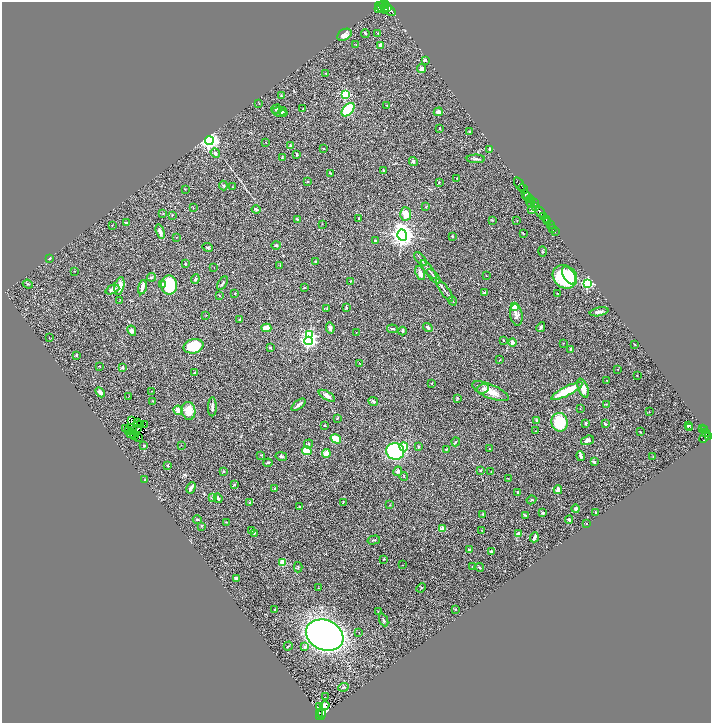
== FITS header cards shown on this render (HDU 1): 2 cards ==
NAXIS1  =                 1418
NAXIS2  =                 1442

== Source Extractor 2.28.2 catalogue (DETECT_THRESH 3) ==
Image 1418 x 1442 px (HDU 1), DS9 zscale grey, zoomed out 1/2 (1 PNG px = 2 x 2 image px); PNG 713 x 725 px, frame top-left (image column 2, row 1442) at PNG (2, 2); each listed source drawn as its Kron ellipse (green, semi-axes under 4 px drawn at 4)
Background 0.731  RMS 0.035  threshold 0.105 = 3 sigma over >= 5 px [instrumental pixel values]
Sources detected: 329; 52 cannot appear on this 1/2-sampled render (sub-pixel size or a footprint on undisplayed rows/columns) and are neither listed nor drawn; the other 277 listed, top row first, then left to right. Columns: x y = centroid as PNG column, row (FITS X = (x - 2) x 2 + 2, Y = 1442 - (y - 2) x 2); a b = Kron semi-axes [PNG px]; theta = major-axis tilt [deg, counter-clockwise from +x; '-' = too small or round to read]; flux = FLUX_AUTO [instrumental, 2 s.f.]
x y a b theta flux
383 4 5 3 - 680
386 5 2 2 - 290
382 8 7 4 -39 810
385 8 2 2 - 250
387 8 2 2 - 320
379 9 4 2 - 140
389 10 7 4 -37 1100
365 33 4 2 - 7.9
378 33 3 2 - 3.6
344 35 7 5 30 46
356 45 2 1 - 1.9
380 45 4 3 - 16
425 60 4 3 - 14
422 68 5 4 - 23
326 73 3 2 - 3
345 94 3 3 - 400
281 96 4 4 - 6.9
259 103 2 2 - 2.6
387 105 2 2 - 4
276 109 5 4 - 13
303 109 2 1 - 2.9
348 110 8 5 48 370
282 111 4 3 - 9
280 112 8 4 -14 31
438 112 5 4 - 28
440 128 2 2 - 2.9
470 131 3 2 - 5.2
209 141 4 4 - 2800
266 142 3 2 - 3
291 146 4 3 - 14
324 148 2 2 - 4.3
489 149 4 2 - 8.3
215 153 5 3 - 13
297 154 4 2 - 5.3
282 158 4 2 - 6.9
476 159 9 3 -1 18
413 161 4 4 - 13
383 170 4 3 - 5.1
330 173 4 3 - 5.7
457 178 2 1 - 4
307 181 3 2 - 4.1
439 182 4 3 - 4.6
519 184 8 3 -56 510
223 186 5 3 - 7.5
233 187 2 2 - 3.3
185 189 2 2 - 3.2
523 189 5 2 - 310
526 194 3 2 - 91
528 197 3 2 - 170
531 199 3 2 - 230
531 203 5 2 - 65
534 203 3 1 - 110
535 206 3 3 - 300
426 207 3 3 - 4
193 208 3 1 - 2.6
256 209 4 3 - 14
532 210 3 3 - 10
540 212 6 3 -59 550
163 214 2 2 - 2.9
406 214 6 5 - 79
172 215 3 2 - 4.4
544 216 2 2 - 140
359 218 3 2 - 7.2
297 219 3 3 - 11
546 219 4 2 - 220
492 220 4 2 - 5
517 220 2 2 - 3.4
548 221 2 2 - 190
126 223 2 2 - 37
322 224 2 1 - 2.4
112 225 3 2 - 3
550 225 3 2 - 68
553 228 3 2 - 64
160 232 7 3 -72 34
555 232 2 1 - 6
523 233 3 2 - 4.1
402 235 5 5 - 5500
452 236 2 2 - 7.1
176 237 2 1 - 2.4
375 240 3 3 - 6.3
276 245 4 3 - 8.4
207 247 5 3 - 8.7
542 251 5 3 - 6.3
49 258 3 2 - 6.3
421 259 8 2 -51 10
315 262 3 2 - 6.9
185 264 2 2 - 4.7
280 265 3 3 - 3.6
214 267 2 1 - 1.9
429 270 11 2 -52 16
74 271 2 1 - 2.3
420 273 7 4 -70 34
486 275 2 2 - 2.3
569 275 10 6 -60 230
434 276 9 3 -46 14
151 277 4 3 - 8.9
565 277 13 11 -38 500
195 279 4 3 - 13
350 281 3 2 - 3.2
222 283 7 2 59 9.2
587 283 3 3 - 650
28 284 5 2 - 4.8
162 285 4 3 - 12
169 285 9 8 - 310
119 286 9 4 78 70
142 287 7 3 76 45
304 288 3 2 - 4
112 290 7 3 22 29
445 290 13 2 -54 21
235 293 3 1 - 3.1
484 293 3 3 - 8.9
557 293 2 2 - 3.5
219 295 3 2 - 3.8
120 300 4 2 - 3.2
452 301 5 2 - 6.3
515 307 3 3 - 190
327 308 3 2 - 3.7
346 308 4 3 - 5.1
599 312 9 4 12 22
206 315 3 2 - 2.3
516 315 11 6 -81 30
240 319 3 2 - 5.9
428 327 5 3 - 14
541 327 5 4 - 15
266 328 5 3 - 78
330 328 5 3 - 19
392 329 5 2 - 9.6
132 331 5 4 - 18
402 331 4 3 - 13
356 332 2 2 - 2.3
309 335 4 3 - 670
49 338 2 1 - 2.1
504 340 3 2 - 3.5
308 341 4 3 - 1300
512 343 4 4 - 20
563 343 2 2 - 2.2
635 344 3 2 - 3.5
193 346 10 7 15 230
270 347 3 3 - 7.8
571 350 3 2 - 12
76 355 2 2 - 7.1
500 360 2 2 - 2.9
360 364 3 2 - 3.5
99 366 2 2 - 2.8
122 367 3 3 - 7.6
618 369 2 1 - 2.8
195 373 3 2 - 7
637 375 2 2 - 2
607 380 2 1 - 2.3
432 383 2 2 - 3.3
583 388 10 5 -69 71
483 389 6 4 20 17
151 391 2 1 - 2.2
490 391 19 7 -23 87
567 391 17 4 26 230
100 392 6 3 -46 30
129 396 3 2 - 2.8
327 396 9 4 -31 38
457 398 3 3 - 4.5
153 401 3 2 - 3.6
373 401 5 3 - 20
606 404 4 2 - 3.4
299 405 8 2 39 19
212 407 9 3 89 20
580 408 2 2 - 4.1
178 410 4 4 - 48
189 411 9 7 -80 100
649 412 2 1 - 4.1
337 418 2 2 - 3.1
131 420 2 1 - 0.72
537 420 4 3 - 13
559 422 9 8 - 290
137 423 2 1 - 1.1
585 423 3 3 - 8.9
145 424 2 1 - 1.9
605 424 3 3 - 10
140 425 2 1 - 3.8
325 425 2 2 - 3.3
688 425 4 3 - 7.7
690 427 2 1 - 6.8
703 428 2 1 - 32
125 429 3 1 - 9.9
138 429 2 1 - 0.067
132 430 2 1 - 2.6
704 430 2 2 - 65
129 431 2 1 - 2.5
535 431 2 2 - 2.6
640 432 3 2 - 4
706 432 2 2 - 160
130 434 2 1 - 0.92
133 434 2 1 - 2.6
135 436 2 1 - 5.1
708 436 2 2 - 170
139 437 2 1 - 9
704 437 7 4 59 390
336 439 5 3 - 160
587 440 7 4 18 24
456 442 4 2 - 6.1
308 444 5 4 - 9.7
181 445 2 1 - 1.9
144 446 3 3 - 6
404 447 4 4 - 110
418 447 4 2 - 8.5
446 449 3 3 - 4.6
489 449 2 2 - 2.4
307 451 5 4 - 130
395 451 9 8 - 720
326 453 4 3 - 53
261 455 3 2 - 4.3
281 456 6 4 -13 12
581 456 5 3 - 28
653 456 3 2 - 2.7
594 462 3 3 - 17
268 463 4 2 - 9.2
168 465 4 3 - 4.9
224 471 3 3 - 5.3
398 471 5 3 - 18
480 471 4 3 - 5.4
491 471 3 2 - 2.2
404 476 4 2 - 3.8
508 478 2 1 - 2
145 480 3 2 - 6.9
234 484 3 3 - 6.4
191 488 6 2 62 28
275 488 3 3 - 5.3
558 490 4 4 - 42
518 492 4 2 - 10
212 497 4 3 - 6.8
218 498 5 3 - 15
531 500 5 3 - 7.1
250 502 2 2 - 13
343 502 2 1 - 2.5
390 505 2 2 - 2.8
299 507 2 2 - 4.7
576 509 4 3 - 15
595 512 4 2 - 4.5
543 513 4 3 - 13
483 514 2 2 - 6.3
526 515 3 3 - 6.1
197 519 5 2 - 7.7
569 520 4 3 - 16
226 522 3 2 - 3
586 523 2 1 - 3.7
201 526 3 2 - 4.3
443 529 2 2 - 100
251 530 4 3 - 7.6
482 531 3 2 - 3.2
254 533 4 3 - 7.4
519 534 3 3 - 39
534 537 5 2 - 26
374 540 6 3 14 9.5
469 550 3 3 - 8.1
491 551 3 2 - 9.6
384 559 3 2 - 4.3
283 563 4 3 - 100
402 565 2 1 - 1.7
298 567 5 3 - 6.9
472 567 3 2 - 4.2
479 567 5 2 - 5.5
237 578 4 3 - 20
318 588 2 1 - 1.9
421 588 5 1 - 3.4
455 609 3 2 - 2.8
275 610 2 2 - 4.3
378 612 2 2 - 2.8
384 620 7 3 -67 9.5
359 632 2 2 - 7.9
325 635 19 15 -24 3200
288 646 4 1 - 4.4
305 647 4 4 - 19
343 687 5 3 - 7.2
325 697 2 1 - 23
325 706 5 4 - 72
320 707 2 1 - 6.5
319 713 2 1 - 23
321 713 2 1 - 35
321 715 5 2 - 110
At the frame edge (FLAGS 8, measured only in part): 1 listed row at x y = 383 4
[52 sub-pixel or undisplayed-footprint detections neither listed nor drawn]